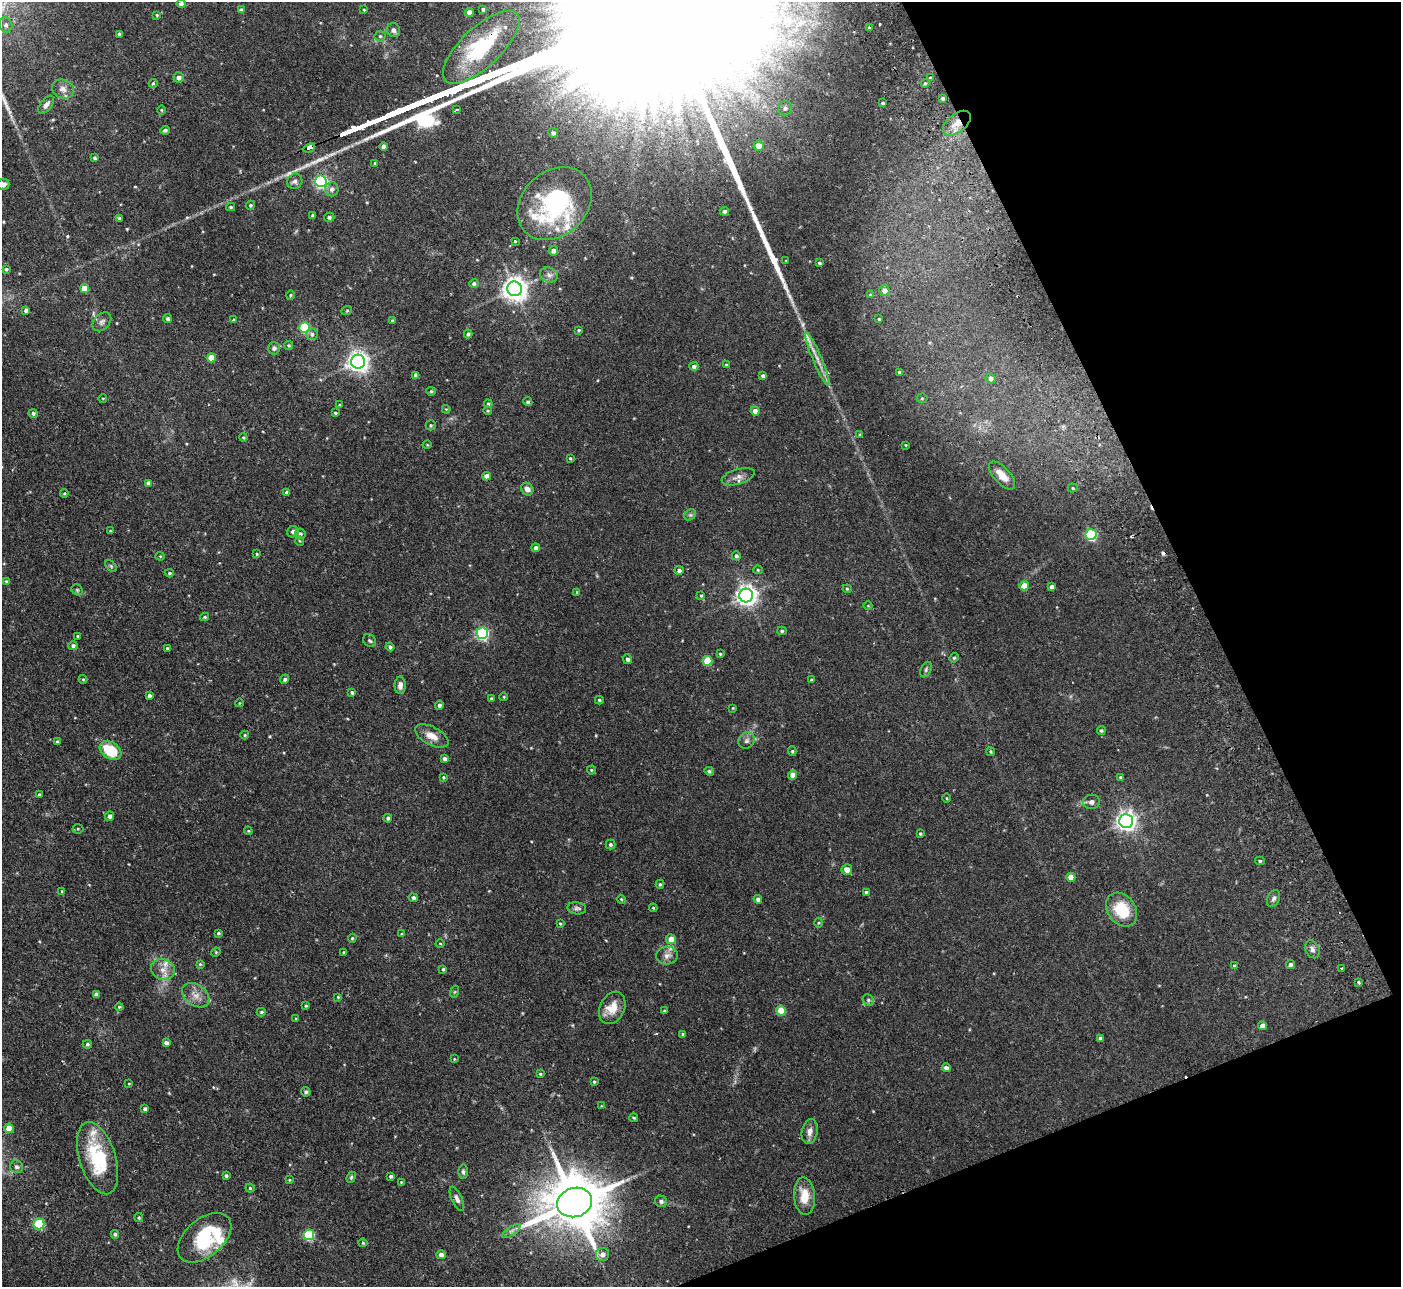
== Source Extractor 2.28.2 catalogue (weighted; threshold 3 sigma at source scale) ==
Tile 12 of 4 x 4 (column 4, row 3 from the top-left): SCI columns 4251-5649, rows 1467-2751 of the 5702 x 5634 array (HDU 1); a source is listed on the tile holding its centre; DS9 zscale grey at full resolution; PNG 1403 x 1289 px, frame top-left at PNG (2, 2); each listed source drawn as its Kron ellipse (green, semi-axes under 4 px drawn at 4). Shown black and unused: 20% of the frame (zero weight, under 2 of 3 exposures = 3% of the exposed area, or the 3 px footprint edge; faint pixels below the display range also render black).
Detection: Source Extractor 2.28.2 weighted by HDU 2 'WHT'; one run over the whole footprint, this tile lists its part. Background 0.0933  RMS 0.0062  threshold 0.028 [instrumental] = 3 sigma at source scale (4.5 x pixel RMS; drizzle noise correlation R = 1.50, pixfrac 1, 0.05/0.05 arcsec/px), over >= 5 px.
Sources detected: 266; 2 cosmic-ray / hot-pixel residue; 2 long thin detections or spike segments (spike, bleed or trail) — neither listed nor drawn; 8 inside a brighter listed object's ellipse — not listed separately; the other 254 listed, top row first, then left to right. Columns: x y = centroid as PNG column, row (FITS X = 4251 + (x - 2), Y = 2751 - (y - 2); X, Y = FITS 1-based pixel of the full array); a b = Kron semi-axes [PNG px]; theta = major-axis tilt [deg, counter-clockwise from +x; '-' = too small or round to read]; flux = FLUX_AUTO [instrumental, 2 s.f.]
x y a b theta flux
181 4 4 4 - 2.1
483 9 3 3 - 1.3
241 10 4 3 - 1.7
364 10 3 3 - 0.49
469 12 4 4 - 6.4
157 15 3 3 - 0.67
6 25 8 6 -66 1.7
869 28 4 3 - 2.3
393 30 7 6 - 2.2
119 34 4 3 - 1.3
380 36 5 5 - 0.98
481 47 49 19 43 49
179 77 5 5 - 2.5
930 78 3 3 - 1
153 83 4 4 - 0.72
925 83 4 4 - 0.81
63 89 11 9 -21 3.8
943 98 4 3 - 1.2
883 103 3 3 - 0.97
46 105 10 5 51 2.8
785 108 7 7 - 2
161 110 5 3 - 0.51
456 110 3 2 - 1.2
957 123 16 9 38 6.6
165 130 5 3 - 1.3
553 133 5 5 - 1.7
384 146 4 3 - 2.2
759 146 5 5 - 4.7
309 148 6 3 22 13
95 158 4 3 - 1.1
375 163 4 3 - 0.88
295 181 8 7 - 1.9
321 181 6 5 - 110
3 184 6 5 - 2.4
332 189 7 6 - 2.4
554 204 41 32 43 87
250 205 5 4 - 0.96
231 207 4 3 - 0.93
724 211 5 4 - 1.9
312 215 3 3 - 0.78
329 217 5 4 - 1.4
120 218 3 3 - 0.8
515 241 3 3 - 0.51
553 251 5 4 - 2.7
786 261 4 2 - 0.35
819 263 3 3 - 0.94
6 269 3 3 - 0.99
549 275 9 7 -20 2.6
474 283 4 4 - 1.3
84 288 4 4 - 8.7
514 289 7 7 - 530
884 291 5 5 - 3.7
290 295 5 3 - 0.57
870 295 4 3 - 0.48
26 310 4 3 - 1.8
347 310 5 3 - 0.51
167 319 5 4 - 1.2
879 319 3 3 - 0.69
234 320 4 3 - 0.61
392 321 3 3 - 1.2
102 322 11 7 45 2.4
305 328 5 5 - 46
579 330 4 3 - 0.68
312 334 6 6 - 1.7
468 334 4 3 - 1.1
289 345 4 4 - 0.77
274 348 6 6 - 1.7
211 358 4 4 - 9.7
817 359 29 4 -67 5.5
358 362 7 7 - 360
726 365 4 3 - 0.7
694 366 4 4 - 1.7
899 372 3 3 - 0.83
416 375 4 4 - 2.5
763 376 4 4 - 1.2
991 378 5 5 - 1.9
431 391 5 4 - 0.65
103 398 4 3 - 0.39
922 398 5 5 - 0.8
528 402 5 4 - 1
488 404 4 3 - 0.75
339 405 4 3 - 0.64
446 409 4 3 - 0.5
488 411 4 3 - 0.58
755 411 4 4 - 3.2
33 413 4 4 - 1.3
335 413 3 3 - 0.75
431 425 5 5 - 0.9
860 435 4 4 - 0.64
243 437 4 3 - 0.63
427 445 4 3 - 0.47
906 445 4 2 - 0.42
570 458 3 3 - 0.62
486 476 4 4 - 3.5
1002 476 17 8 -48 6
738 477 17 7 17 4
148 483 4 4 - 2.2
1073 488 5 4 - 0.72
527 489 7 5 -48 2.8
287 492 4 4 - 1.4
64 493 4 4 - 0.64
690 515 6 5 - 1.1
110 531 4 3 - 0.55
293 532 6 5 - 1.9
300 534 5 5 - 1.3
1091 534 5 5 - 64
300 541 5 3 - 0.56
536 548 4 4 - 2.3
257 554 4 3 - 0.59
160 556 4 4 - 0.62
736 556 4 4 - 1.4
111 566 7 4 -46 0.8
679 570 5 4 - 1.5
758 570 5 4 - 0.78
169 573 4 3 - 0.78
6 581 4 4 - 0.58
1024 586 5 4 - 5.6
1052 587 4 4 - 2.4
847 589 4 4 - 0.66
77 590 6 5 - 0.94
577 592 4 3 - 0.57
701 595 4 4 - 0.66
746 595 7 7 - 360
868 606 4 3 - 0.4
205 617 4 4 - 0.75
782 631 5 4 - 0.93
482 633 6 5 - 92
78 636 3 3 - 0.66
370 641 7 6 - 1.2
73 646 5 4 - 1.4
390 647 4 3 - 1.5
167 649 3 3 - 0.98
720 654 4 3 - 0.67
954 658 5 4 - 0.83
628 659 5 4 - 1.6
707 661 5 5 - 19
926 670 8 5 65 1.2
83 679 4 4 - 0.6
285 679 5 4 - 1.3
811 680 4 3 - 0.8
400 685 9 5 89 2.8
352 692 4 3 - 0.96
149 696 3 3 - 1.5
504 697 4 3 - 0.44
491 698 4 3 - 0.6
599 700 4 3 - 0.95
239 703 4 3 - 0.39
439 705 4 4 - 1.5
733 708 4 3 - 0.52
1101 731 4 4 - 0.87
245 735 4 4 - 0.64
432 736 18 9 -28 6.7
747 741 8 7 - 2.1
57 742 4 3 - 0.86
111 750 12 8 -32 20
792 751 5 4 - 0.79
991 752 4 3 - 0.6
445 759 4 3 - 1.8
591 770 4 4 - 0.61
709 771 5 4 - 1.1
792 775 4 4 - 3.7
443 777 4 4 - 0.57
1120 777 4 4 - 0.94
39 795 3 3 - 0.99
947 798 4 3 - 0.55
1091 802 8 7 - 2
109 816 4 4 - 2
388 818 4 3 - 1.2
1126 821 7 7 - 320
78 829 5 5 - 0.8
248 831 4 4 - 0.65
920 834 4 3 - 0.74
610 844 5 5 - 1
1260 861 5 4 - 0.81
847 870 5 5 - 4.2
1071 877 4 4 - 7.1
660 884 4 4 - 0.82
62 891 4 3 - 0.62
866 892 4 4 - 1.6
413 898 5 4 - 1.5
1274 898 9 6 63 1.7
621 899 4 3 - 0.62
758 899 4 4 - 1.9
577 908 9 6 -8 1.6
653 908 4 3 - 0.57
1122 910 18 14 -55 20
560 923 3 3 - 0.6
818 923 5 3 - 0.64
218 933 3 3 - 0.79
401 934 4 3 - 0.48
352 938 4 3 - 0.68
671 939 5 5 - 5.9
440 944 4 3 - 0.44
1312 949 9 6 -65 2.1
216 952 5 4 - 0.56
344 952 3 3 - 0.54
667 956 11 9 8 3.3
200 964 3 3 - 0.6
1290 965 4 4 - 1.4
1234 966 4 3 - 0.52
1342 968 3 3 - 1.1
443 969 4 3 - 0.84
163 970 12 10 -23 5.3
1358 982 3 3 - 1.5
454 992 6 4 70 0.73
96 994 4 4 - 2.1
196 995 15 10 -36 5.4
338 997 3 3 - 0.48
868 1000 6 5 - 1.1
306 1006 4 3 - 0.62
119 1007 4 4 - 0.74
612 1008 17 12 64 8.9
664 1011 4 3 - 0.56
781 1011 5 5 - 14
261 1012 4 4 - 0.85
296 1019 4 3 - 0.5
1262 1026 4 4 - 4.1
683 1034 4 3 - 0.93
1100 1038 4 3 - 0.92
166 1043 4 4 - 2
87 1044 4 4 - 0.89
454 1059 4 3 - 0.46
946 1068 4 4 - 1.8
540 1074 3 3 - 0.61
594 1082 4 3 - 0.72
129 1084 4 3 - 0.41
306 1092 5 4 - 1.2
601 1106 4 2 - 0.39
145 1109 4 4 - 1.5
634 1118 4 3 - 0.81
9 1128 5 4 - 11
810 1131 13 8 79 3.8
97 1158 37 18 -73 37
16 1167 7 6 - 1.7
463 1172 7 5 -90 1.3
226 1176 4 3 - 0.99
391 1176 4 4 - 1.1
351 1177 6 4 69 0.82
289 1180 3 3 - 0.5
401 1182 4 3 - 0.49
250 1188 4 4 - 0.55
804 1196 19 10 -86 10
457 1199 13 5 -66 2.1
661 1201 6 5 - 1.4
574 1202 18 14 16 4000
139 1218 4 3 - 0.76
39 1224 5 5 - 45
511 1231 10 4 33 1.8
115 1234 4 4 - 1
309 1235 5 5 - 43
204 1238 31 19 40 39
363 1243 4 4 - 0.66
602 1254 6 6 - 3.5
441 1255 4 4 - 2.5
Overlapping masked pixels (flux is a lower limit): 3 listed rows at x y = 481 47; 957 123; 309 148
Isophote crosses this tile's border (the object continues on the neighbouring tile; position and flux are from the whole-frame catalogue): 1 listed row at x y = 3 184